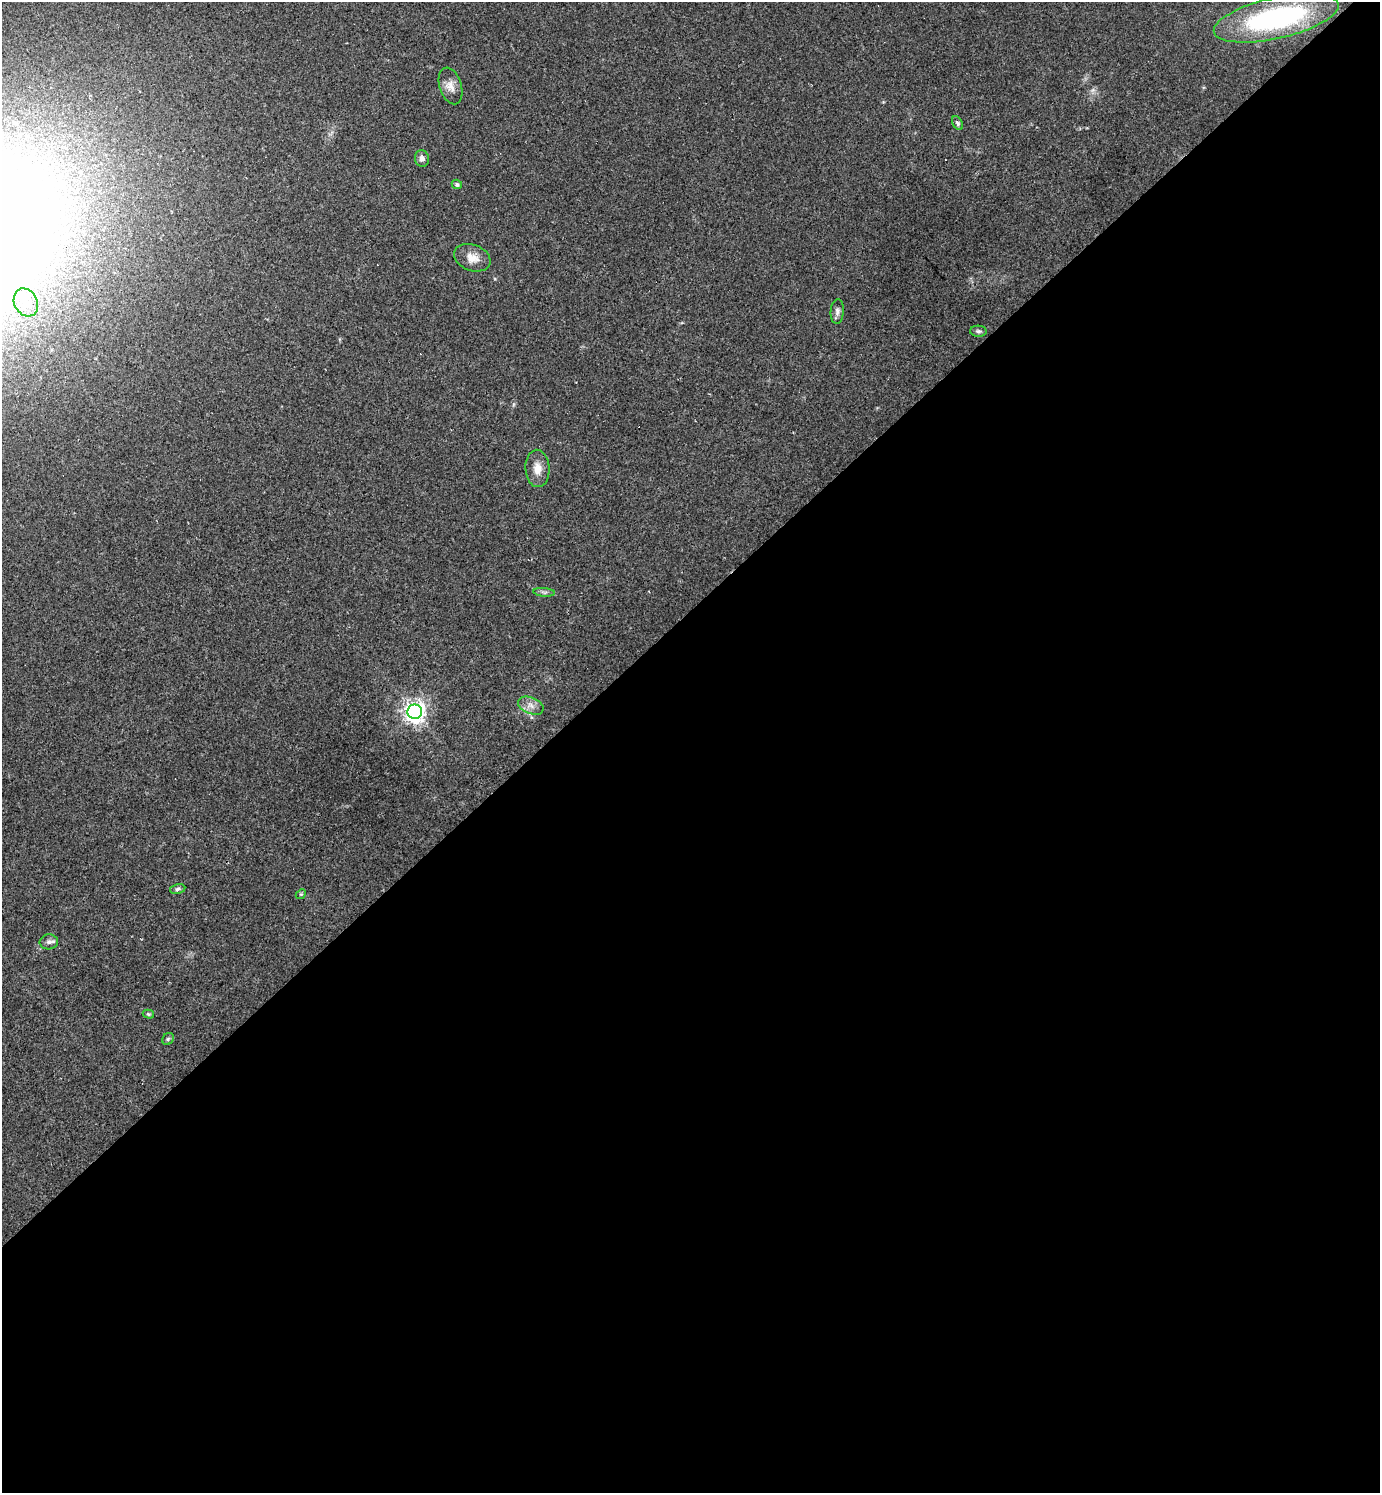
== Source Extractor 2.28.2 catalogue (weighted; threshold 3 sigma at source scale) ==
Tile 15 of 4 x 4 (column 3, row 4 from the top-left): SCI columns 3053-4430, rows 1-1491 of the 5962 x 5964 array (HDU 1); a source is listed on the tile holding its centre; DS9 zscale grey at full resolution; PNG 1382 x 1495 px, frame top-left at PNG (2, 2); each listed source drawn as its Kron ellipse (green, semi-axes under 4 px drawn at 4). Shown black and unused: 59% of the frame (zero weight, under 2 of 3 exposures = <1% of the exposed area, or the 3 px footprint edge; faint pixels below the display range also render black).
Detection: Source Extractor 2.28.2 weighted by HDU 2 'WHT'; one run over the whole footprint, this tile lists its part. Background 0.0346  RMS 0.0062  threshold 0.0281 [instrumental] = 3 sigma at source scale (4.5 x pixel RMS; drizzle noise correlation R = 1.50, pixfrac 1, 0.05/0.05 arcsec/px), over >= 5 px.
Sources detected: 19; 1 cosmic-ray / hot-pixel residue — neither listed nor drawn; the other 18 listed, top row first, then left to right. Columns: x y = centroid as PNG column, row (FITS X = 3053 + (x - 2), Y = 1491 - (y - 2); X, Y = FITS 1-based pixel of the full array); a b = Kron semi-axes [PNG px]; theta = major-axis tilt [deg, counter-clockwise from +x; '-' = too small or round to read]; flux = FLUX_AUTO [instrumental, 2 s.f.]
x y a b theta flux
1276 18 64 20 13 110
450 86 19 11 -71 5.9
957 123 7 4 -60 1.3
422 158 8 7 - 3
457 184 5 4 - 1.5
472 258 19 13 -20 7.7
26 302 14 11 -62 8.3
837 311 12 6 86 2.5
978 331 8 5 -4 1.5
537 468 19 12 -87 7.2
544 592 11 4 -4 1.6
531 706 13 8 -23 4.3
415 712 7 7 - 420
178 889 8 5 11 1.4
301 894 5 4 - 0.74
49 942 9 7 4 2.3
148 1014 6 4 -16 1.1
168 1039 6 5 - 1.2